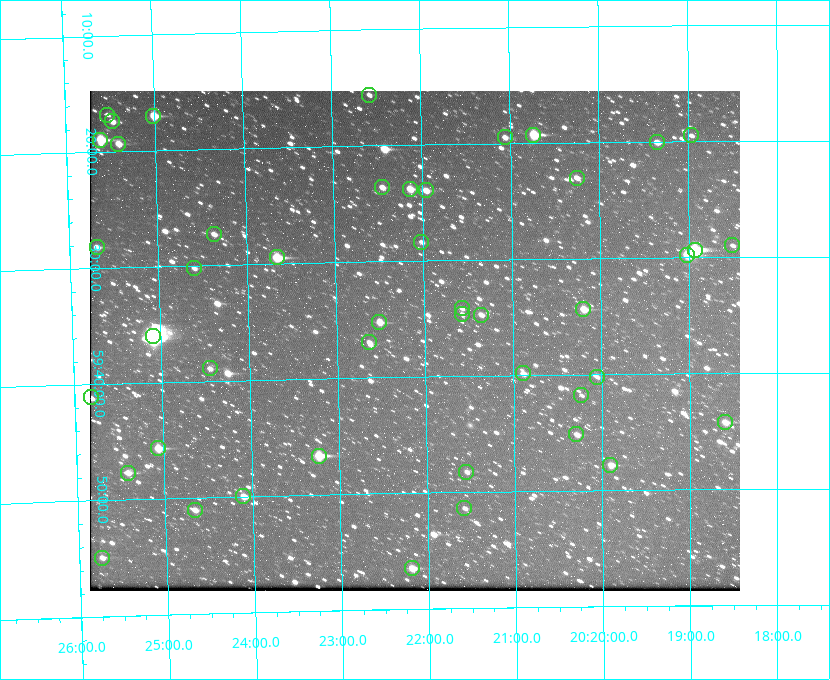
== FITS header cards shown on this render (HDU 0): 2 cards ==
NAXIS1  =                  650 / Width of table row in bytes
NAXIS2  =                  500 / Number of rows in table

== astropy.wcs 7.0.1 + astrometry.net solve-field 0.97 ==
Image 650 x 500 px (HDU 0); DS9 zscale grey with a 90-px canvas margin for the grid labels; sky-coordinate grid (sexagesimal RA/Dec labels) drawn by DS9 from the SOLVED WCS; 46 Tycho-2 reference stars matched to detected sources circled (green)
Header WCS: none
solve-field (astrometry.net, Tycho-2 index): SOLVED blind (the file carries no WCS)
Solved WCS: RA---TAN-SIP/DEC--TAN-SIP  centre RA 20:22:07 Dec +59:37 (305.53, +59.61 deg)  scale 5.17 arcsec/px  FOV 56.0' x 43.1'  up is -179 deg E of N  parity flipped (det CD > 0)
(file carries no celestial WCS; the grid is the blind solution)
Tycho-2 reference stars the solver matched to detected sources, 46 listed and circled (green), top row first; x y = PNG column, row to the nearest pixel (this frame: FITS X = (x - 90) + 1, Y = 500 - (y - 91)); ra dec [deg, ICRS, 3 dp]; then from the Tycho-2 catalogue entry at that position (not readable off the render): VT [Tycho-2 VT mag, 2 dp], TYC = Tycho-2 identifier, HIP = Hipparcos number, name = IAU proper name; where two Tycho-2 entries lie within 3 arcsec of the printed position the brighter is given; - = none
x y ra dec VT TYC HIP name
369 95 305.645 +59.261 12.19 3949-1327-1 - -
107 115 306.381 +59.280 11.91 3949-849-1 - -
153 116 306.252 +59.284 9.41 3949-1643-1 - -
112 121 306.368 +59.290 11.15 3949-1131-1 - -
533 135 305.185 +59.322 8.95 3949-1869-1 - -
691 135 304.741 +59.325 12.05 3949-499-1 - -
505 137 305.266 +59.325 11.55 3949-717-1 - -
100 140 306.403 +59.316 8.76 3949-1785-1 - -
657 142 304.838 +59.335 10.93 3949-1877-1 - -
118 144 306.353 +59.322 10.67 3949-467-1 - -
577 178 305.064 +59.384 11.29 3949-93-1 - -
382 187 305.613 +59.394 10.81 3949-1261-1 - -
410 189 305.535 +59.397 10.37 3949-1383-1 - -
426 190 305.490 +59.400 10.79 3949-1179-1 - -
214 234 306.091 +59.456 11.36 3949-919-1 - -
421 242 305.505 +59.474 11.77 3949-1259-1 - -
732 245 304.626 +59.483 12.57 3949-149-1 - -
97 247 306.423 +59.470 10.87 3949-1331-1 - -
695 250 304.733 +59.490 8.93 3949-1451-1 - -
687 255 304.755 +59.496 9.37 3949-615-1 - -
277 257 305.915 +59.492 9.25 3949-1149-1 - -
194 268 306.149 +59.504 12.27 3949-401-1 - -
462 308 305.394 +59.570 11.70 3949-405-1 - -
583 309 305.049 +59.573 10.18 3949-1099-1 - -
462 314 305.393 +59.578 11.77 3949-137-1 - -
481 315 305.340 +59.579 10.98 3949-39-1 - -
379 322 305.628 +59.588 10.19 3949-1517-1 - -
153 336 306.271 +59.600 6.45 3949-2016-1 100714 -
369 342 305.659 +59.616 11.86 3949-1415-1 - -
210 368 306.113 +59.648 11.13 3949-1837-1 - -
523 373 305.223 +59.664 11.52 3949-1631-1 - -
597 377 305.013 +59.671 12.48 3949-1826-1 - -
581 395 305.057 +59.697 12.28 3949-191-1 - -
91 397 306.454 +59.685 11.15 3949-15-1 - -
725 422 304.649 +59.737 10.61 3949-735-1 - -
576 434 305.073 +59.753 11.06 3949-89-1 - -
158 448 306.265 +59.761 9.71 3949-555-1 - -
319 456 305.808 +59.778 8.73 3949-715-1 100545 -
610 465 304.976 +59.797 11.33 3949-1031-1 - -
466 472 305.387 +59.804 11.49 3949-285-1 - -
128 473 306.354 +59.795 10.50 3949-971-1 - -
243 496 306.026 +59.833 10.93 3949-785-1 - -
464 508 305.395 +59.857 11.71 3949-313-1 - -
195 510 306.165 +59.851 11.26 3949-49-1 - -
102 558 306.434 +59.916 11.17 3949-1155-1 - -
412 568 305.548 +59.941 10.72 3949-815-1 - -